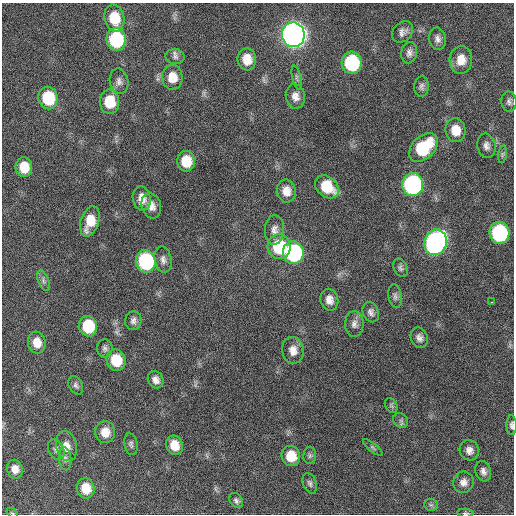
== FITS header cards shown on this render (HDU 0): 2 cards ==
NAXIS1  =                  512 / Axis length
NAXIS2  =                  512 / Axis length

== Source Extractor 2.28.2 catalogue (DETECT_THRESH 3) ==
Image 512 x 512 px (HDU 0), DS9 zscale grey, 1 PNG px = 1 image px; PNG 516 x 516 px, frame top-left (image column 1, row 512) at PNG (2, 3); each listed source drawn as its Kron ellipse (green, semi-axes under 4 px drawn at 4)
Background 153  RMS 13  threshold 37.8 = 3 sigma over >= 5 px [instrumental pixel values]
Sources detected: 75; all 75 listed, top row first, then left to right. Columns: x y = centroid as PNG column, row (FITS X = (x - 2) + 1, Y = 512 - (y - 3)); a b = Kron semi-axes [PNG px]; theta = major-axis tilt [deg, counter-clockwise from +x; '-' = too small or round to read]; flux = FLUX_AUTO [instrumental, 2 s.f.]
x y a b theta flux
114 18 13 10 -79 24000
403 32 12 9 46 4700
293 35 12 11 - 930000
116 39 11 9 -84 79000
438 39 11 8 -81 4300
409 53 10 8 78 4000
175 57 9 7 -4 3200
247 59 11 9 -82 13000
461 60 14 11 84 13000
352 63 11 10 - 74000
172 77 12 10 -83 13000
297 78 12 4 -77 1900
119 81 13 9 -79 4600
422 86 10 7 83 3000
295 96 12 9 -80 6400
48 98 11 9 -78 41000
109 102 12 10 -89 25000
509 102 10 7 -87 3100
455 130 12 10 -84 15000
486 146 12 9 -78 4700
423 148 17 11 44 54000
502 154 9 4 81 1800
186 161 10 9 - 20000
24 167 10 8 -83 16000
413 185 11 10 - 200000
327 187 13 10 -42 27000
286 191 11 9 -80 9000
142 198 12 9 -81 8100
151 206 13 9 -72 6800
90 221 16 9 71 18000
274 230 15 9 87 6000
499 233 11 10 - 110000
435 242 13 11 69 340000
279 247 12 11 - 46000
293 253 11 10 - 120000
163 260 13 8 -80 4500
146 261 11 10 - 100000
400 268 10 6 -65 2500
43 281 11 5 -69 2900
395 296 12 6 -80 2900
329 300 11 9 -77 6900
492 302 3 2 - 2200
371 312 10 8 -68 3800
133 321 9 8 - 3800
354 324 13 9 -88 4900
88 326 10 9 - 38000
419 338 10 8 -67 4100
37 342 11 9 -83 11000
105 348 9 8 - 2900
293 350 13 11 -79 8500
116 360 11 9 -75 26000
156 380 9 7 -60 5000
76 385 10 6 -61 2500
391 406 8 5 -56 1700
401 420 8 6 -41 2300
512 425 10 5 -89 2400
105 432 11 10 - 11000
131 444 11 6 -79 2600
174 445 10 8 -71 14000
67 446 15 10 -77 8400
373 447 12 3 -38 1600
56 449 11 7 -64 3400
469 450 10 9 - 5500
291 456 10 9 - 19000
310 456 8 6 89 2200
65 459 11 6 -84 2900
15 469 9 8 - 7100
483 471 10 7 -71 3900
464 482 10 10 - 5300
310 483 11 6 -69 2900
86 488 10 9 - 16000
236 501 8 6 -55 2500
431 505 6 6 - 1800
12 513 6 4 -41 960
465 513 8 4 -4 1500
At the frame edge (FLAGS 8, measured only in part): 3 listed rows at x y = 512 425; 12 513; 465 513